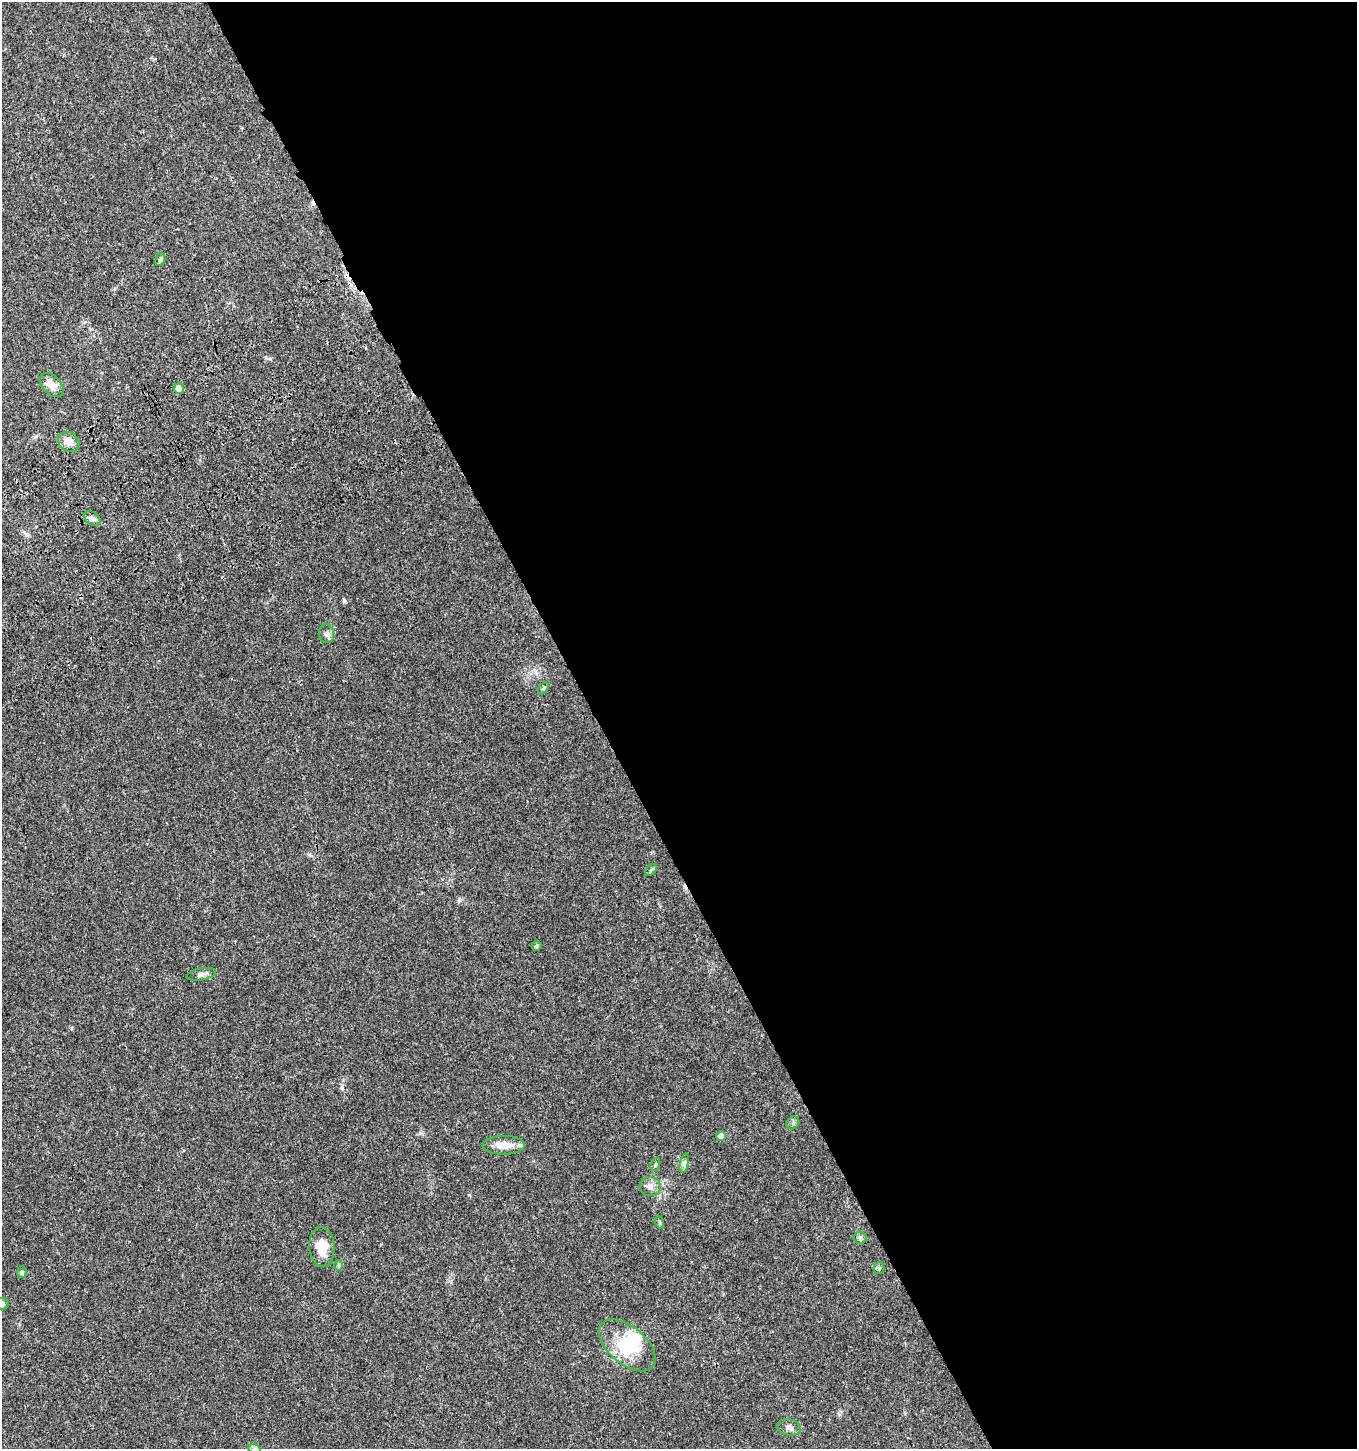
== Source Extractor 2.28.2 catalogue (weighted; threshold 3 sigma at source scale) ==
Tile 8 of 4 x 4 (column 4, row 2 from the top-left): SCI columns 4244-5598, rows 3004-4450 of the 5835 x 6003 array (HDU 1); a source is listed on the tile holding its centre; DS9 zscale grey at full resolution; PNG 1359 x 1451 px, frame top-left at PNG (2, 2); each listed source drawn as its Kron ellipse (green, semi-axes under 4 px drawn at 4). Shown black and unused: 56% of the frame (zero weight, under 3 of 4 exposures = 6% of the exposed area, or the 3 px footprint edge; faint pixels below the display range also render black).
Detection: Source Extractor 2.28.2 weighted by HDU 2 'WHT'; one run over the whole footprint, this tile lists its part. Background 0.0349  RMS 0.0033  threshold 0.0149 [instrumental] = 3 sigma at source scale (4.5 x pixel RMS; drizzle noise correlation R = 1.50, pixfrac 1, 0.0396/0.0396 arcsec/px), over >= 5 px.
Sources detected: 29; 2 inside a brighter object's white glare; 1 cosmic-ray / hot-pixel residue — neither listed nor drawn; the other 26 listed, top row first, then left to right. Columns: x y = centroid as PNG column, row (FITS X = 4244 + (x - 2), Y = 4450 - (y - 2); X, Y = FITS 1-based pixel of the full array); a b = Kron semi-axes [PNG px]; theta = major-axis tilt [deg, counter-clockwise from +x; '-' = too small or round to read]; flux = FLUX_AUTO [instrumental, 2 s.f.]
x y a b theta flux
160 260 7 5 72 0.66
52 385 14 9 -44 3.1
179 389 5 4 - 5.2
69 442 11 9 -38 2.6
92 518 9 6 -33 1.2
327 634 9 7 -79 1.4
543 688 6 4 59 0.48
651 870 7 4 45 0.49
536 946 5 5 - 0.64
201 974 15 6 11 1.4
793 1123 7 5 45 0.77
721 1136 5 4 - 2.5
504 1145 21 9 0 4.7
684 1163 10 4 77 0.84
655 1164 7 4 71 0.55
650 1187 11 9 -15 1.9
659 1222 6 4 -71 0.44
860 1238 6 6 - 0.73
322 1247 20 12 -86 6.5
339 1265 5 4 - 0.47
879 1268 5 5 - 0.54
22 1272 5 5 - 0.41
2 1304 7 6 - 0.74
627 1345 33 19 -40 13
789 1427 12 8 -13 1.7
254 1448 6 4 -18 0.58
Isophote crosses this tile's border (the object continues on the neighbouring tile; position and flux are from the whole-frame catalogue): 2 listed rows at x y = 2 1304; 254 1448
Unlisted compact peaks at least as high as the median listed source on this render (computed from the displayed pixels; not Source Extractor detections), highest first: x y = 344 601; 469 1195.